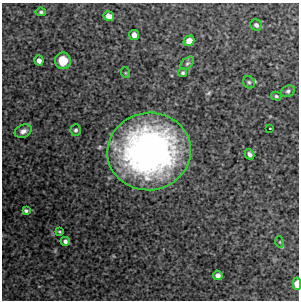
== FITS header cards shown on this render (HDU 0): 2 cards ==
NAXIS1  =                  297 /FITS: X Dimension
NAXIS2  =                  298 /FITS: Y Dimension

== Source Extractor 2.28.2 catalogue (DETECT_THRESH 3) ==
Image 297 x 298 px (HDU 0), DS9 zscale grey, 1 PNG px = 1 image px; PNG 301 x 302 px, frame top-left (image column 1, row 298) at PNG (2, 3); each listed source drawn as its Kron ellipse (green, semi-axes under 4 px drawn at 4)
Background 3370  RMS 200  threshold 601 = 3 sigma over >= 5 px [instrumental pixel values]
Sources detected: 24; all 24 listed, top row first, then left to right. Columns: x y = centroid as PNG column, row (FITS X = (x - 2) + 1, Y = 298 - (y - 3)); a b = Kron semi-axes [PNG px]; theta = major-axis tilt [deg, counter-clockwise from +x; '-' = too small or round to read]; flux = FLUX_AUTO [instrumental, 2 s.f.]
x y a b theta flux
41 12 5 4 - 2.6e+04
109 16 5 5 - 1.0e+05
256 25 6 5 - 4.1e+04
134 35 5 5 - 8.3e+04
189 41 5 5 - 1.2e+05
39 61 5 4 - 5.8e+04
63 61 8 8 - 2.5e+05
187 63 8 5 44 2.8e+04
126 73 5 3 - 1.3e+04
183 73 4 4 - 2.6e+04
249 82 6 5 - 2.7e+04
288 91 7 5 28 3.2e+04
276 96 5 4 - 2.1e+04
270 128 3 2 - 8.5e+03
76 130 6 5 - 3.1e+04
23 131 9 6 24 6.8e+04
149 151 42 39 8 5.5e+06
249 154 5 4 - 4.5e+04
26 211 4 4 - 2.9e+04
59 232 3 2 - 1.4e+04
65 241 4 4 - 3.7e+04
280 242 5 3 - 1.2e+04
218 275 5 4 - 6.0e+04
297 284 6 4 89 1.3e+05
At the frame edge (FLAGS 8, measured only in part): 1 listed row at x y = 297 284